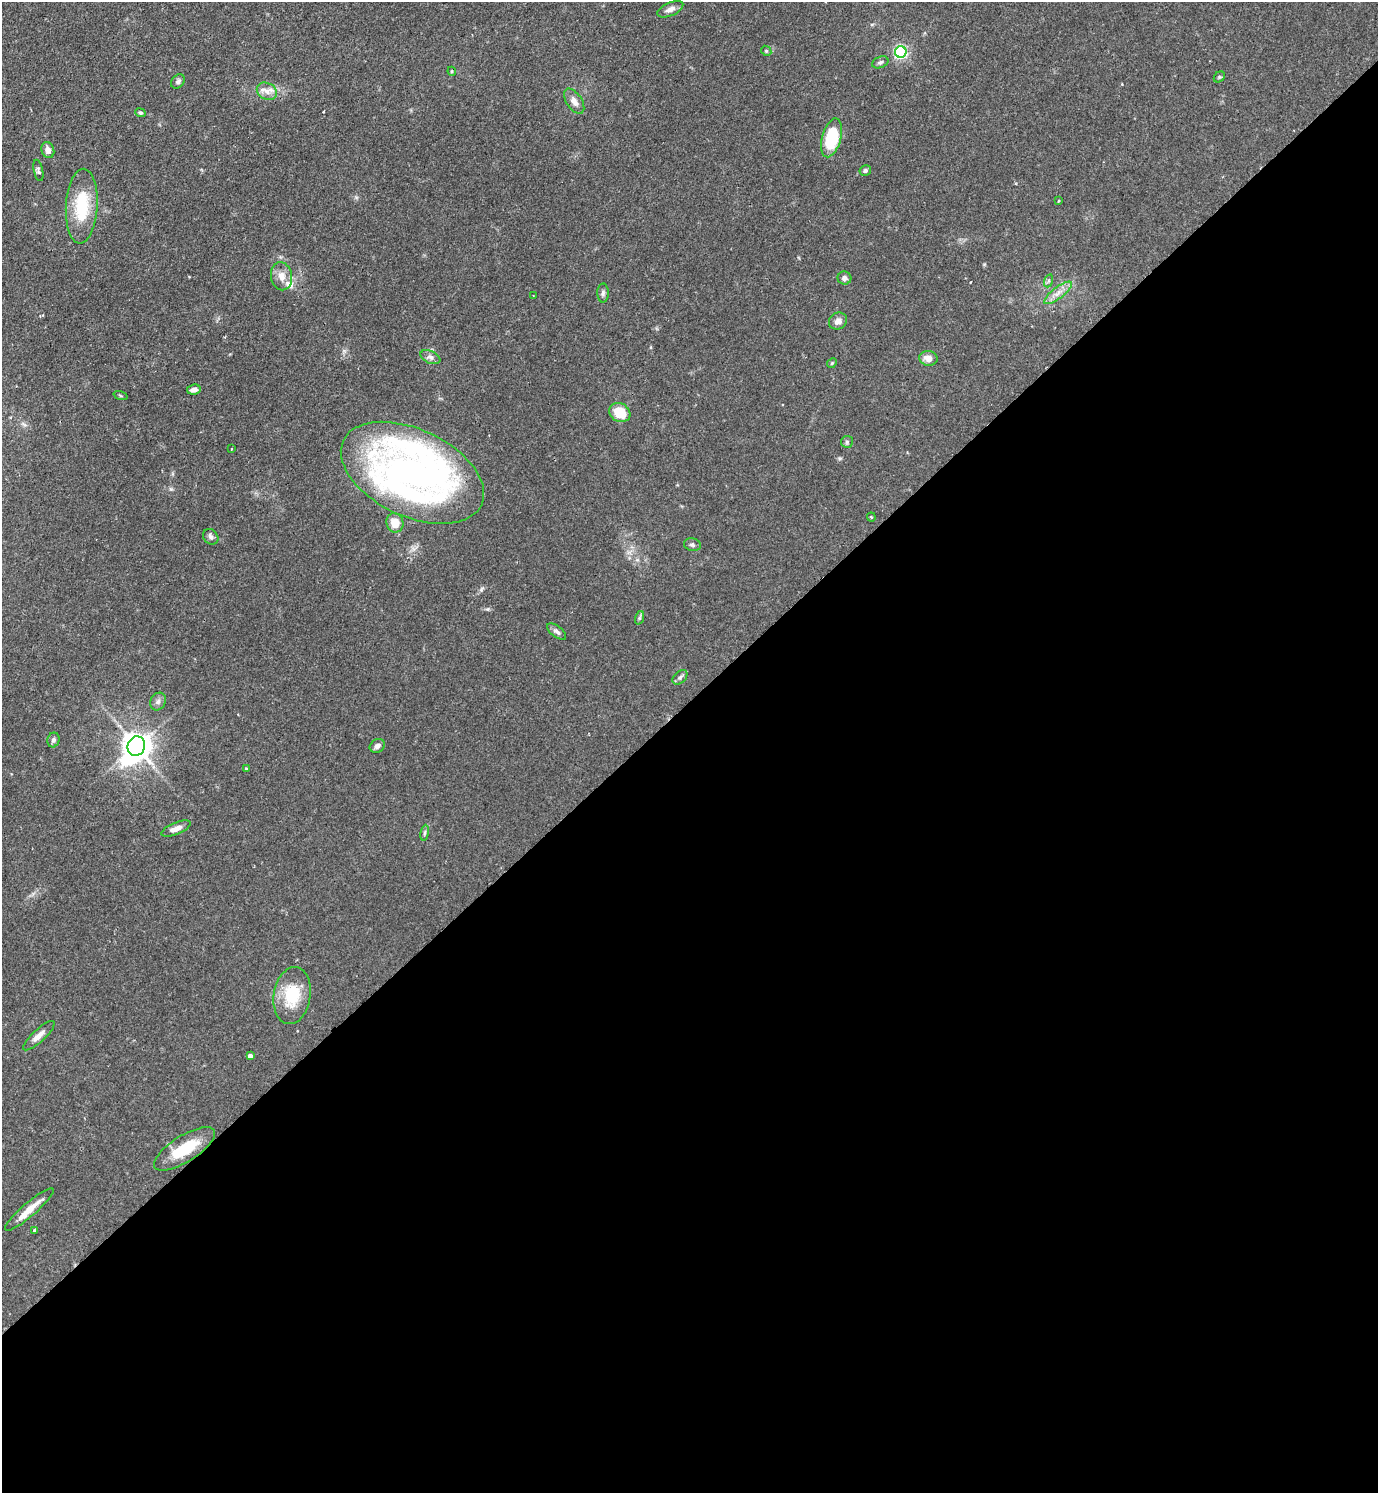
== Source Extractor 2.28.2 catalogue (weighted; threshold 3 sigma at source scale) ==
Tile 15 of 4 x 4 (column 3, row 4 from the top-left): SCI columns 2912-4287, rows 2-1492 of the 5965 x 5968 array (HDU 1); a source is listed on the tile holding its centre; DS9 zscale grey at full resolution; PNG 1380 x 1495 px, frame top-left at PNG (2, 2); each listed source drawn as its Kron ellipse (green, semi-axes under 4 px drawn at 4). Shown black and unused: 53% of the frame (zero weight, under 2 of 3 exposures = <1% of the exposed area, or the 3 px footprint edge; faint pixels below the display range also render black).
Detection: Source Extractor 2.28.2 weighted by HDU 2 'WHT'; one run over the whole footprint, this tile lists its part. Background 0.0833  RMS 0.0061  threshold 0.0273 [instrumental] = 3 sigma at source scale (4.5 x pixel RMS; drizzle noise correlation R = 1.50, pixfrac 1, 0.05/0.05 arcsec/px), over >= 5 px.
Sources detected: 56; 1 inside a brighter object's white glare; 1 cosmic-ray / hot-pixel residue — neither listed nor drawn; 2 inside a brighter listed object's ellipse — not listed separately; the other 52 listed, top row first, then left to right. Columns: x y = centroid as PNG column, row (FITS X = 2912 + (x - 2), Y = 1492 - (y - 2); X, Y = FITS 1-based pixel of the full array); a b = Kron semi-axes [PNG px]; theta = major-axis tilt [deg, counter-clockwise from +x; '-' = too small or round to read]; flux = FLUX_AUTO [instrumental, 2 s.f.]
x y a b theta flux
670 9 14 6 24 3.3
766 51 5 4 - 0.81
901 52 6 5 - 110
880 62 8 5 23 1.5
452 71 4 4 - 0.65
1219 77 6 4 45 0.88
178 81 8 6 52 1.7
267 91 10 8 -26 4.1
574 101 14 7 -55 4.4
141 113 5 4 - 0.99
831 138 20 9 75 32
48 150 8 6 -71 3.5
38 170 11 4 -78 1.4
865 170 6 5 - 1.2
1058 201 3 2 - 0.44
82 206 37 16 87 29
282 276 14 10 -80 5.7
844 278 7 6 - 2.3
1048 281 6 4 71 1
603 293 9 5 89 1.6
1058 293 17 5 37 4.8
533 296 3 2 - 0.43
838 321 9 8 - 3.3
430 357 10 6 -24 2.3
928 358 9 7 -10 5
832 363 5 4 - 0.7
194 390 7 5 7 3
120 396 7 3 -19 0.74
620 412 11 9 -31 14
847 442 6 6 - 1.1
231 449 3 2 - 1
412 473 76 43 -25 330
871 517 4 4 - 0.66
395 523 10 8 -72 8.2
211 537 8 7 - 2
692 545 8 6 -14 1.6
639 618 7 4 71 1.1
557 632 11 5 -38 2.1
680 677 9 5 42 1.7
158 701 9 7 60 2.4
53 740 7 6 - 1.7
136 746 10 8 67 860
377 746 8 6 32 2.2
246 769 3 3 - 0.92
176 829 15 6 22 5.2
425 833 8 4 81 1.1
292 996 29 18 81 25
39 1036 20 6 43 4.7
250 1056 4 4 - 3
184 1149 35 13 32 22
29 1209 31 7 41 8.7
34 1230 4 3 - 4.5
Overlapping masked pixels (flux is a lower limit): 2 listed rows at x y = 412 473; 184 1149